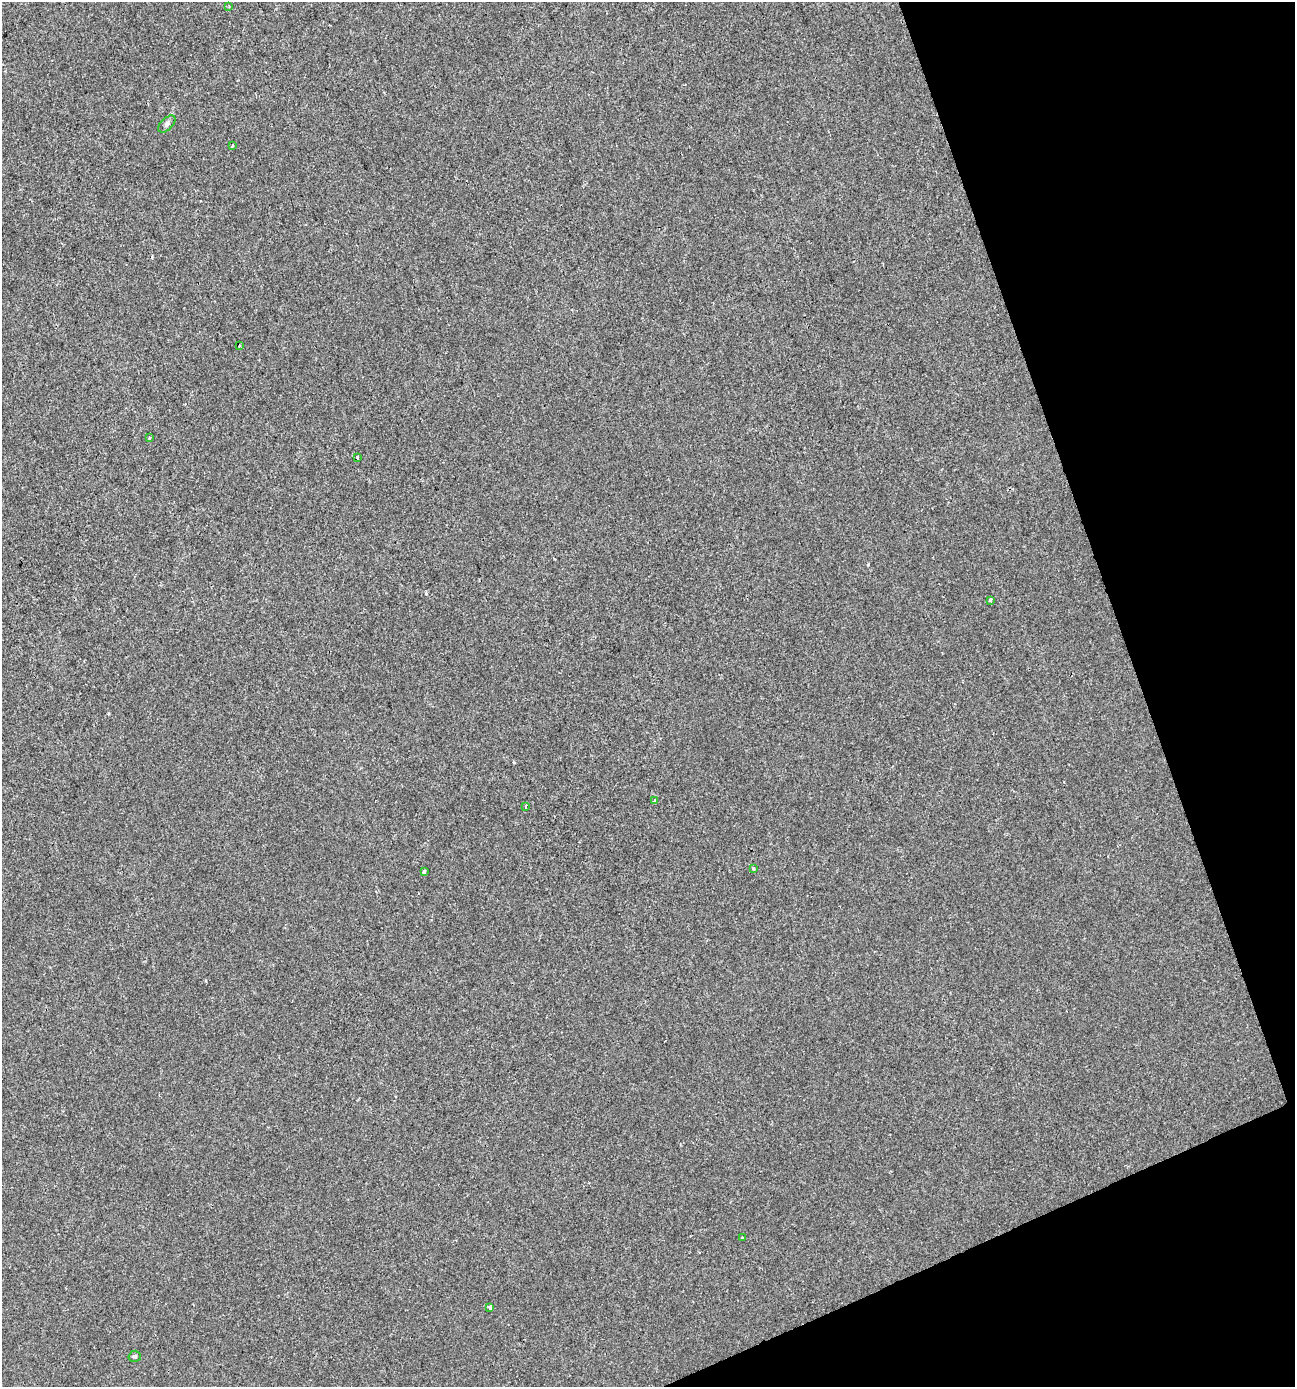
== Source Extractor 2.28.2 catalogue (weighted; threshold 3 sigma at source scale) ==
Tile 12 of 4 x 4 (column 4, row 3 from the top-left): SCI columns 3958-5250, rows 1385-2769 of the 5383 x 5538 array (HDU 1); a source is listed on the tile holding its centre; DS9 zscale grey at full resolution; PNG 1297 x 1389 px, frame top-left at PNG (2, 2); each listed source drawn as its Kron ellipse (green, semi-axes under 4 px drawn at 4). Shown black and unused: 17% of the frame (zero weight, under 2 of 3 exposures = <1% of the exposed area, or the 3 px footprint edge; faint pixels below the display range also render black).
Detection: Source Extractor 2.28.2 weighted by HDU 2 'WHT'; one run over the whole footprint, this tile lists its part. Background -1.12e-04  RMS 0.0051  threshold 0.0231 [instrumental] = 3 sigma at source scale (4.5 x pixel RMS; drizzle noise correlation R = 1.50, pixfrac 1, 0.0396/0.0396 arcsec/px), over >= 5 px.
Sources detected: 15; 1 cosmic-ray / hot-pixel residue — neither listed nor drawn; the other 14 listed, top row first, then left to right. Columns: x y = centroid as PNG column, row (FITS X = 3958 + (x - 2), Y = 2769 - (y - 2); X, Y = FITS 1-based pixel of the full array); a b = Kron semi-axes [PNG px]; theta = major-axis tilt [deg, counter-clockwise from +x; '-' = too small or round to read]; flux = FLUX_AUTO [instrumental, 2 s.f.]
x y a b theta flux
229 6 4 3 - 0.61
167 124 10 6 45 1.5
232 146 4 3 - 0.55
239 346 3 2 - 0.5
149 438 4 2 - 0.44
357 458 3 3 - 0.79
991 600 4 3 - 1.1
654 801 4 3 - 0.84
526 806 3 2 - 0.66
754 868 4 3 - 0.66
424 872 4 3 - 0.81
742 1238 4 3 - 0.52
490 1307 3 3 - 2.5
135 1356 6 5 - 0.85